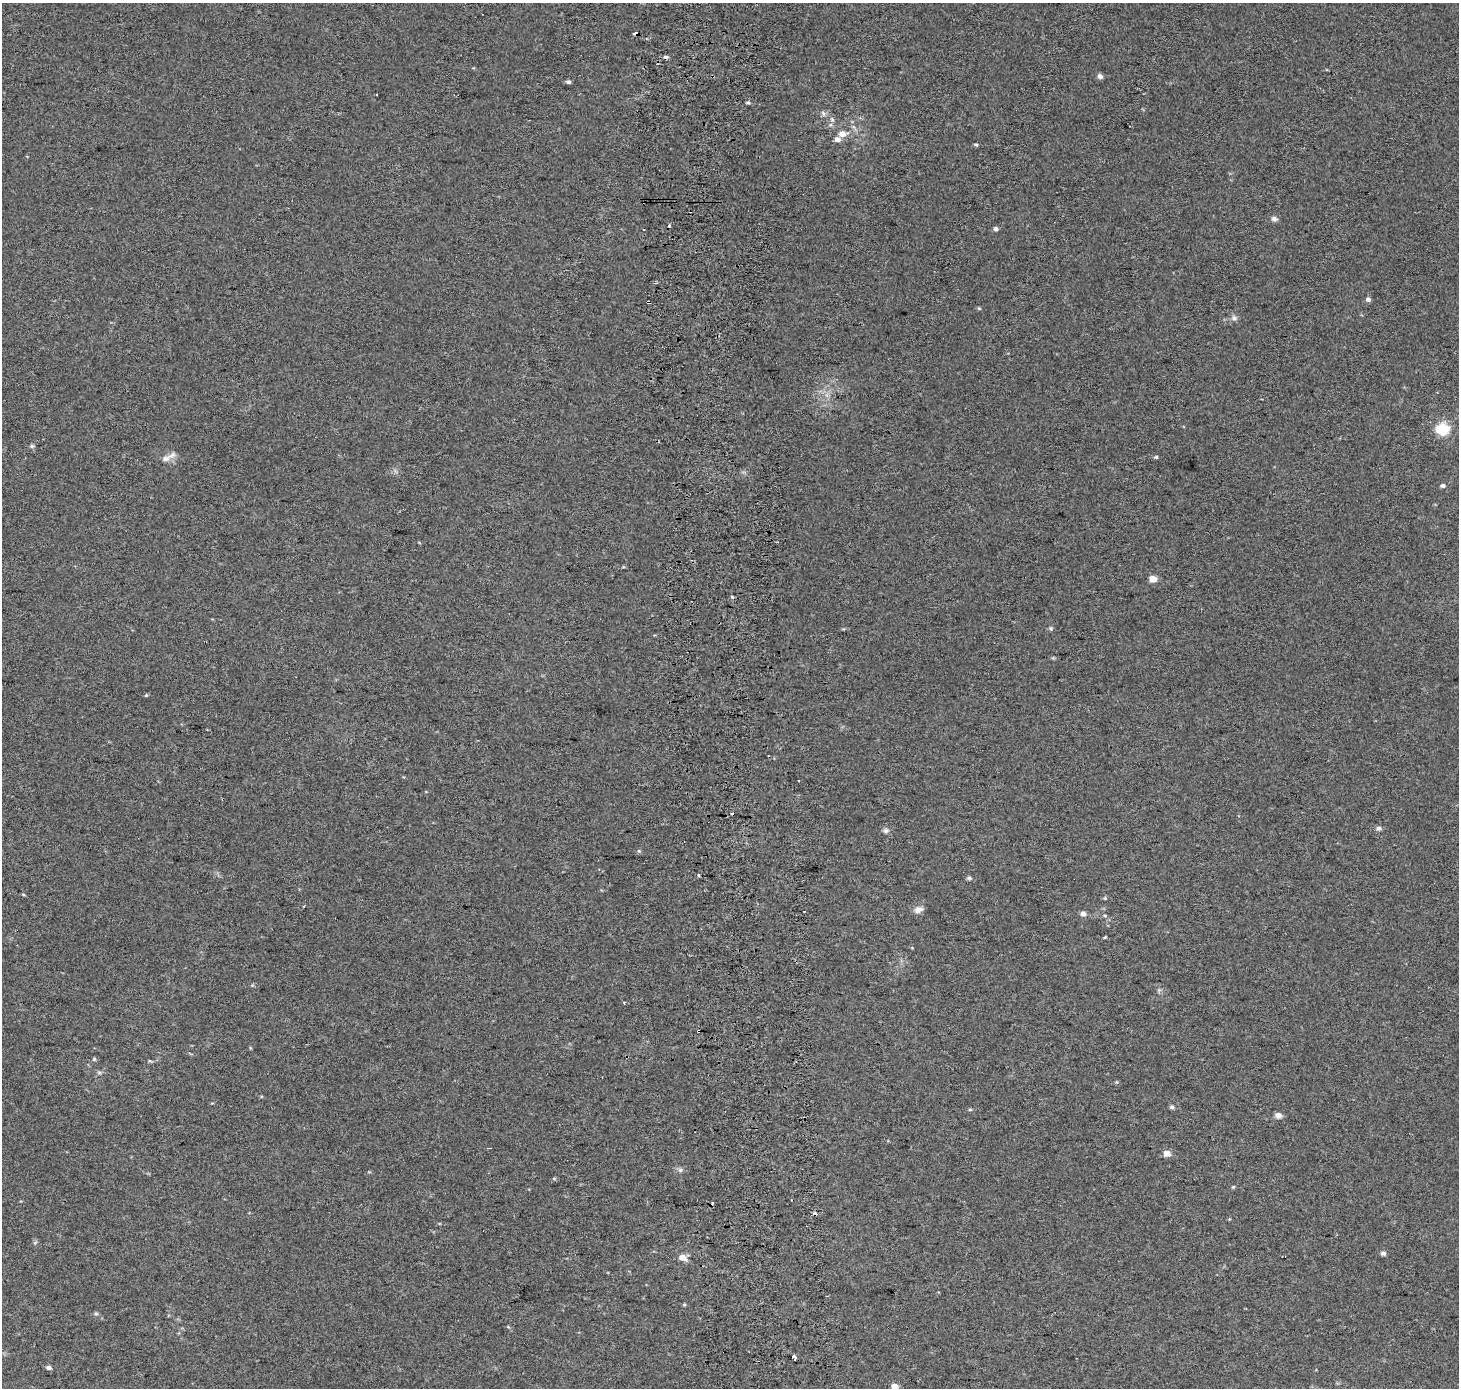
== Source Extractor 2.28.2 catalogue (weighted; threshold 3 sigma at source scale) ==
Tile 5 of 3 x 3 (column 2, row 2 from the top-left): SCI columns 1529-2985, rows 1388-2773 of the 4514 x 4169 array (HDU 1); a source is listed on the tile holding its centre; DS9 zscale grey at full resolution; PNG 1461 x 1390 px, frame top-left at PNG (2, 3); no overlay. Shown black and unused: <1% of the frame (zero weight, under 2 of 3 exposures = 2% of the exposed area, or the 3 px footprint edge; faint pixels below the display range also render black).
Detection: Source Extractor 2.28.2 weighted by HDU 2 'WHT'; one run over the whole footprint, this tile lists its part. Background 0.0549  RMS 0.012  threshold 0.054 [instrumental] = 3 sigma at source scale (4.5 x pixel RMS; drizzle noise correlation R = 1.50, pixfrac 1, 0.0396/0.0396 arcsec/px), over >= 5 px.
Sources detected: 59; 8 cosmic-ray / hot-pixel residue — not listed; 1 inside a brighter listed object's ellipse — not listed separately; the other 50 listed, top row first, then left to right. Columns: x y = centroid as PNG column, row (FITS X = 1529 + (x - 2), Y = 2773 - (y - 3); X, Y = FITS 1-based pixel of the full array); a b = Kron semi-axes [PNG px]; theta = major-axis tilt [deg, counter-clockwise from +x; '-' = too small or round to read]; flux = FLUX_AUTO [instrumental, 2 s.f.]
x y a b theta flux
1100 76 6 5 - 4.5
568 82 5 4 - 2.7
748 102 5 4 - 1.9
823 114 8 5 -71 2.9
832 119 7 5 -67 2.7
842 134 9 7 12 9.1
976 145 5 4 - 1.6
1274 219 7 6 - 4.3
996 229 5 5 - 3
1368 299 6 5 - 3.4
979 308 5 4 - 1.4
1234 318 8 6 -56 3.5
1442 429 14 13 - 29
32 446 6 5 - 2.2
1156 457 4 4 - 1.6
165 459 11 7 8 7
1443 486 6 5 - 3
623 567 5 3 - 1.2
1153 579 5 5 - 15
732 597 3 3 - 1.9
1051 628 6 4 46 1.8
146 695 5 4 - 1.3
1378 828 7 6 - 3.3
886 830 8 6 24 3.2
698 875 3 3 - 2.8
969 878 6 4 -1 2.2
23 894 5 3 - 1.1
1105 898 5 4 - 1.4
304 906 3 2 - 1
918 909 12 8 17 6.3
1083 914 6 5 - 5.6
1105 937 4 3 - 1.2
698 1031 4 3 - 3.9
94 1059 6 4 46 1.6
99 1073 7 4 -1 2.1
1172 1107 6 5 - 2.6
970 1110 5 3 - 1.4
1278 1115 8 6 -16 5.6
1167 1153 6 5 - 11
680 1170 7 5 -45 2.6
554 1178 6 4 -1 1.4
1233 1187 5 4 - 1.3
1383 1253 7 5 1 2.9
682 1258 8 6 -26 10
684 1305 5 3 - 1.3
96 1314 5 5 - 1.9
508 1327 5 3 - 1.1
794 1357 4 3 - 18
49 1367 6 4 -13 3.5
895 1386 6 5 - 8
Overlapping masked pixels (flux is a lower limit): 1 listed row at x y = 698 1031